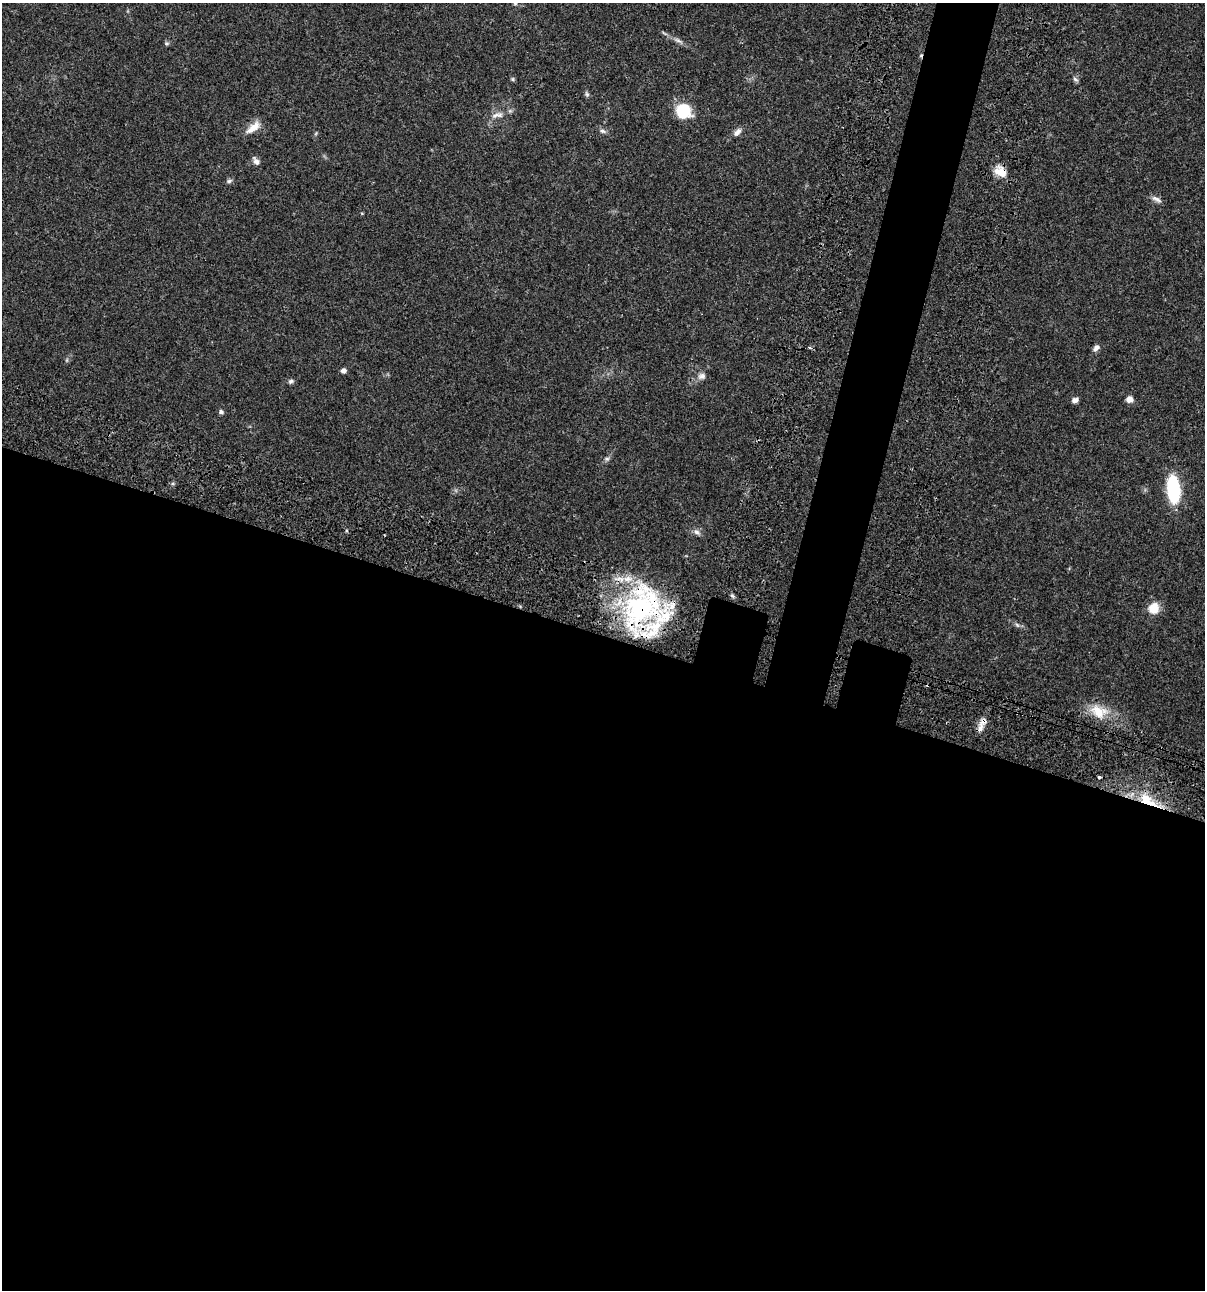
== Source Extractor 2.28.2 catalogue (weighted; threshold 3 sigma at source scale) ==
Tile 14 of 4 x 4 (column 2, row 4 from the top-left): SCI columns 1438-2640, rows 120-1407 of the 5404 x 5390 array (HDU 1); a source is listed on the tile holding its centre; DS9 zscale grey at full resolution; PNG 1207 x 1292 px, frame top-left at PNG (2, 3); no overlay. Shown black and unused: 54% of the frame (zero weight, under 3 of 4 exposures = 9% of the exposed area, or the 3 px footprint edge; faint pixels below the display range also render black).
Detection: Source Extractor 2.28.2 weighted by HDU 2 'WHT'; one run over the whole footprint, this tile lists its part. Background 0.047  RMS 0.0061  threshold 0.0276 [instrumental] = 3 sigma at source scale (4.5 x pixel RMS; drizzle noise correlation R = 1.50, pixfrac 1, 0.05/0.05 arcsec/px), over >= 5 px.
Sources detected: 38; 3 cosmic-ray / hot-pixel residue — not listed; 2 inside a brighter listed object's ellipse — not listed separately; the other 33 listed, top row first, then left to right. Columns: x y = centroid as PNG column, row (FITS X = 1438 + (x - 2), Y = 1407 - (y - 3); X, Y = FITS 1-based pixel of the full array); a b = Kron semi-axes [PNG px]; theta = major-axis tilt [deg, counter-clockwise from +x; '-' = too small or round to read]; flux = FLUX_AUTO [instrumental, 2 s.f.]
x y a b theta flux
515 4 6 4 0 0.72
678 41 14 4 -28 2.5
166 43 6 6 - 1
512 79 5 5 - 0.81
1075 79 8 5 -41 1.3
587 94 8 5 -69 1.2
683 111 12 12 - 29
497 115 19 7 9 4.3
253 127 21 9 39 6.8
602 131 8 6 -5 1.7
737 132 12 7 45 3
256 161 10 6 -52 2.5
1001 172 16 11 -32 7.9
229 181 7 5 17 1.3
1156 199 15 6 -26 2.5
809 347 4 3 - 0.79
1096 348 9 6 51 2.4
343 370 6 5 - 2
702 376 10 9 - 2.8
291 381 7 5 21 1.3
1129 399 7 7 - 3.6
1075 400 7 5 17 2.4
221 412 6 5 - 1.4
607 459 7 6 - 1.4
1173 489 23 10 -85 47
697 532 10 7 -36 2.3
732 596 6 5 - 1.1
640 608 64 43 73 110
1154 608 12 11 - 8.9
1017 625 8 4 -45 1.2
1098 711 27 18 -21 14
983 721 12 9 53 3.7
1145 799 18 13 -35 13
Overlapping masked pixels (flux is a lower limit): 4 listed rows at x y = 1001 172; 640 608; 983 721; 1145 799